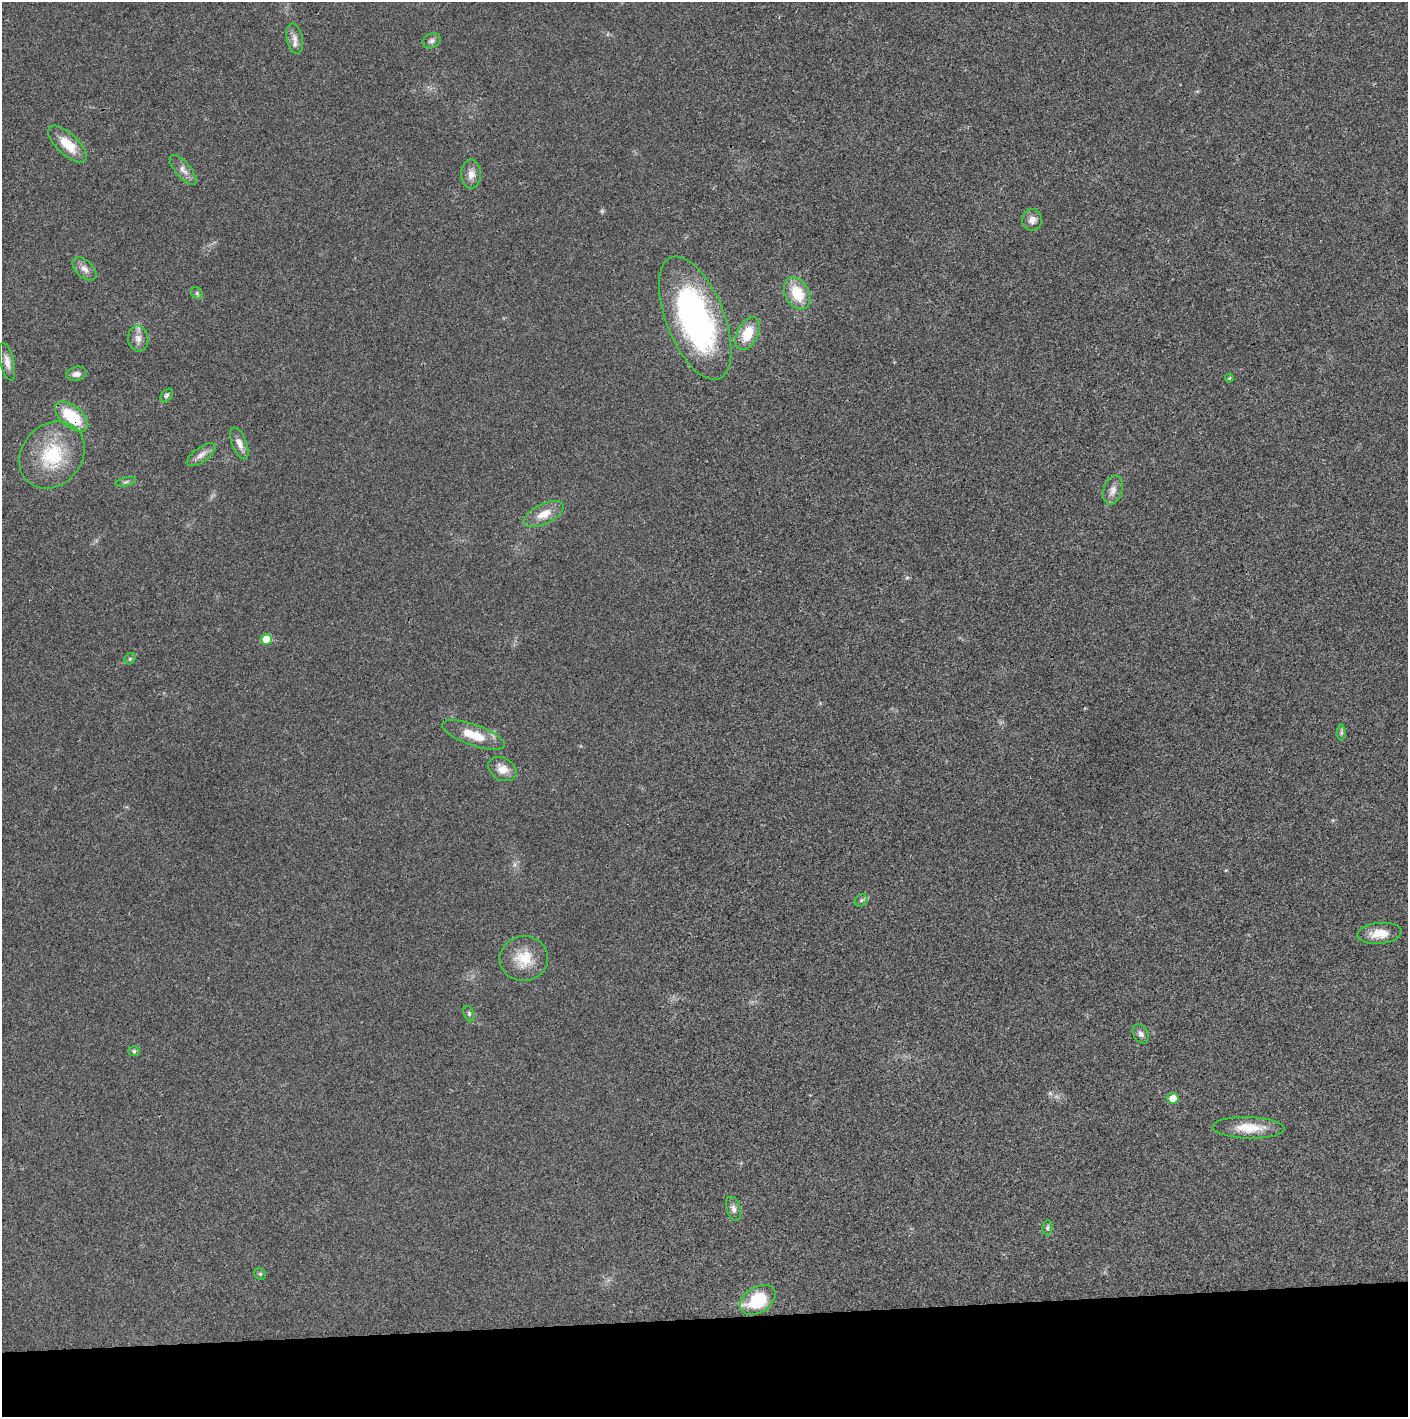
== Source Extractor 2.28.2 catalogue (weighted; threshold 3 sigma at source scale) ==
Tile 8 of 3 x 3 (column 2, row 3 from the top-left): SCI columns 1409-2814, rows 2-1416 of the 4237 x 4245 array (HDU 1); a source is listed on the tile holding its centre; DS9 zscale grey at full resolution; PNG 1410 x 1419 px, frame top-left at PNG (2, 2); each listed source drawn as its Kron ellipse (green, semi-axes under 4 px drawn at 4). Shown black and unused: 7% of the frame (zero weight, under 3 of 4 exposures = <1% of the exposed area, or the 3 px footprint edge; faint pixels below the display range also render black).
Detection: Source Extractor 2.28.2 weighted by HDU 2 'WHT'; one run over the whole footprint, this tile lists its part. Background 0.0191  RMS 0.0053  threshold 0.0237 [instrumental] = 3 sigma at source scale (4.5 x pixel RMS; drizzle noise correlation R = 1.50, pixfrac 1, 0.05/0.05 arcsec/px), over >= 5 px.
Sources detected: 40; all 40 listed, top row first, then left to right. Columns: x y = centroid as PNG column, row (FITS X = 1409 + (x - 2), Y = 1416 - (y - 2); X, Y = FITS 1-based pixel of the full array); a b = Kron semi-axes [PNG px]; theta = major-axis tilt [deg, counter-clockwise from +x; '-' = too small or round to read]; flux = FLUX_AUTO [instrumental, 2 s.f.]
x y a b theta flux
295 38 15 8 -77 3.5
431 41 9 7 27 1.7
67 144 24 10 -44 11
183 170 18 7 -49 3.6
471 174 14 10 89 4.1
1032 220 10 9 - 3.4
84 269 14 8 -44 3.4
197 293 6 5 - 1.1
797 293 17 12 -61 16
695 318 65 29 -68 140
748 333 17 10 65 11
138 339 13 10 -80 3.9
7 362 19 7 -76 3.7
76 374 10 7 13 2.8
1229 378 4 4 - 0.53
167 395 8 5 51 1.1
72 416 19 10 -39 22
239 443 17 7 -69 3.8
52 455 36 30 48 32
201 455 17 7 36 3.4
126 482 10 3 11 1
1113 490 15 9 74 3.6
544 514 21 10 26 7.4
266 639 5 5 - 13
130 659 6 5 - 0.77
1341 733 8 4 90 0.94
473 735 33 10 -20 13
502 769 15 11 -31 6
861 900 7 5 44 1
1380 933 22 10 5 8.7
524 958 24 22 6 14
469 1014 8 5 -64 1.1
1141 1034 10 7 -57 2.1
134 1051 5 4 - 0.93
1173 1098 5 5 - 6.7
1249 1128 36 11 -1 12
733 1209 12 7 -73 2.3
1047 1228 7 5 84 0.98
260 1274 6 5 - 0.88
758 1300 19 12 32 26
Overlapping masked pixels (flux is a lower limit): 1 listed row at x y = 72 416